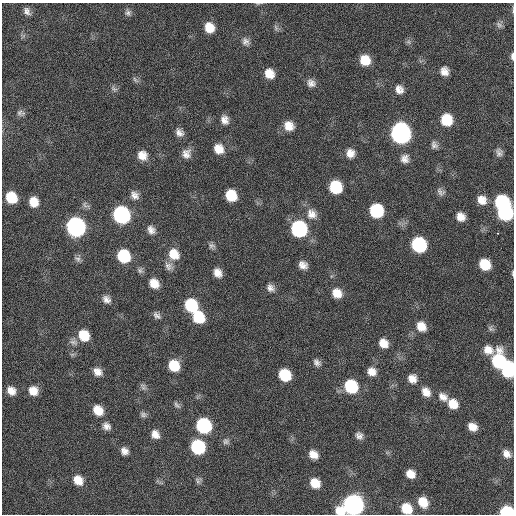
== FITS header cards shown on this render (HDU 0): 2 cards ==
NAXIS1  =                  512 / Axis length
NAXIS2  =                  512 / Axis length

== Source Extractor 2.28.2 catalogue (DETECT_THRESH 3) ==
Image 512 x 512 px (HDU 0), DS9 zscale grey, 1 PNG px = 1 image px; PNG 516 x 516 px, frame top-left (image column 1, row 512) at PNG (2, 3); no overlay
Background 115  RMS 11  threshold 34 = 3 sigma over >= 5 px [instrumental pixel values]
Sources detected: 106; all 106 listed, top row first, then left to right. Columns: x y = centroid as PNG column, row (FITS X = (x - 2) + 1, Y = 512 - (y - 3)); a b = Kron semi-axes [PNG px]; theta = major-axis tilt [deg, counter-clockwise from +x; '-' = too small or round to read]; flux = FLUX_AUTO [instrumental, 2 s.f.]
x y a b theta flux
258 4 6 4 1 960
27 11 10 7 -60 3600
128 13 9 8 - 2600
499 25 10 7 -47 2400
209 28 10 9 - 11000
276 28 9 6 -72 1900
246 41 12 9 -52 3900
408 42 7 6 - 1700
512 56 9 4 -89 2100
365 60 10 9 - 14000
444 71 9 9 - 5800
269 74 10 9 - 9600
135 80 10 5 -52 1900
311 83 10 9 - 4400
114 89 10 5 -34 2100
399 89 10 9 - 5400
21 113 10 7 -5 2500
225 120 10 8 -73 5300
446 120 10 10 - 23000
289 126 11 10 - 8900
179 132 10 8 -50 4300
401 133 12 11 - 300000
434 145 10 8 -66 3200
219 149 11 10 - 9300
499 152 10 8 -89 3400
350 153 10 9 - 6400
186 154 13 11 82 5800
142 155 11 10 - 8200
405 159 11 10 - 5000
336 187 10 9 - 32000
441 192 11 8 -31 3200
135 195 11 9 -43 4500
231 195 10 9 - 19000
11 197 10 9 - 21000
482 200 12 10 -51 8200
34 202 9 8 - 10000
502 203 10 10 - 66000
376 211 10 10 - 49000
505 212 11 10 - 83000
312 214 14 12 -38 7800
121 215 11 10 - 140000
461 217 9 8 - 6800
76 227 11 10 - 230000
299 229 11 10 - 97000
151 230 11 9 -57 4700
497 233 3 2 - 9100
419 245 11 10 - 74000
212 246 10 7 -11 2500
174 254 13 11 -53 13000
124 256 11 9 -52 37000
77 259 10 6 -33 2400
485 264 10 9 - 19000
303 265 8 7 - 5100
169 266 13 10 -38 4400
140 270 9 7 -40 2200
217 273 9 7 -61 6200
513 273 8 3 -90 1100
154 283 11 9 -45 9500
270 288 10 8 -48 4000
337 293 11 9 -43 9600
106 299 10 9 - 4400
191 305 11 9 -53 40000
157 315 11 7 -44 3000
198 317 11 10 - 28000
421 326 11 9 -54 9200
491 328 9 7 -56 1900
84 335 11 9 -55 18000
74 342 13 7 -14 3300
383 343 10 8 -42 8500
488 350 25 10 1 11000
499 361 11 10 - 56000
317 362 10 7 -46 3300
174 366 10 9 - 19000
508 369 12 9 -87 58000
98 372 10 8 -35 5900
372 372 10 9 - 6700
285 375 10 9 - 27000
412 379 11 10 - 7000
351 386 11 10 - 42000
143 387 11 6 -65 2400
11 391 10 8 -40 6800
33 391 10 9 - 8300
426 392 12 9 -55 6900
443 397 13 10 -35 6300
453 404 10 9 - 11000
177 405 11 5 -41 2100
98 410 11 9 -45 12000
143 415 9 7 -24 2400
204 425 11 9 -41 83000
106 426 11 9 -35 4400
472 427 9 7 -31 7500
155 434 10 8 -56 6100
359 435 8 7 - 3600
226 441 9 8 - 2600
198 447 10 9 - 61000
124 451 8 7 - 4500
313 454 9 7 -35 7400
507 454 10 8 -44 5300
410 474 8 7 - 7800
78 480 11 9 -47 10000
198 480 8 7 - 2200
315 483 9 8 - 12000
423 502 11 9 -56 13000
353 505 13 11 15 340000
407 508 10 9 - 18000
507 512 9 7 -4 52000
At the frame edge (FLAGS 8, measured only in part): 6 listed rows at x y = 258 4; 512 56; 513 273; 353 505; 407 508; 507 512